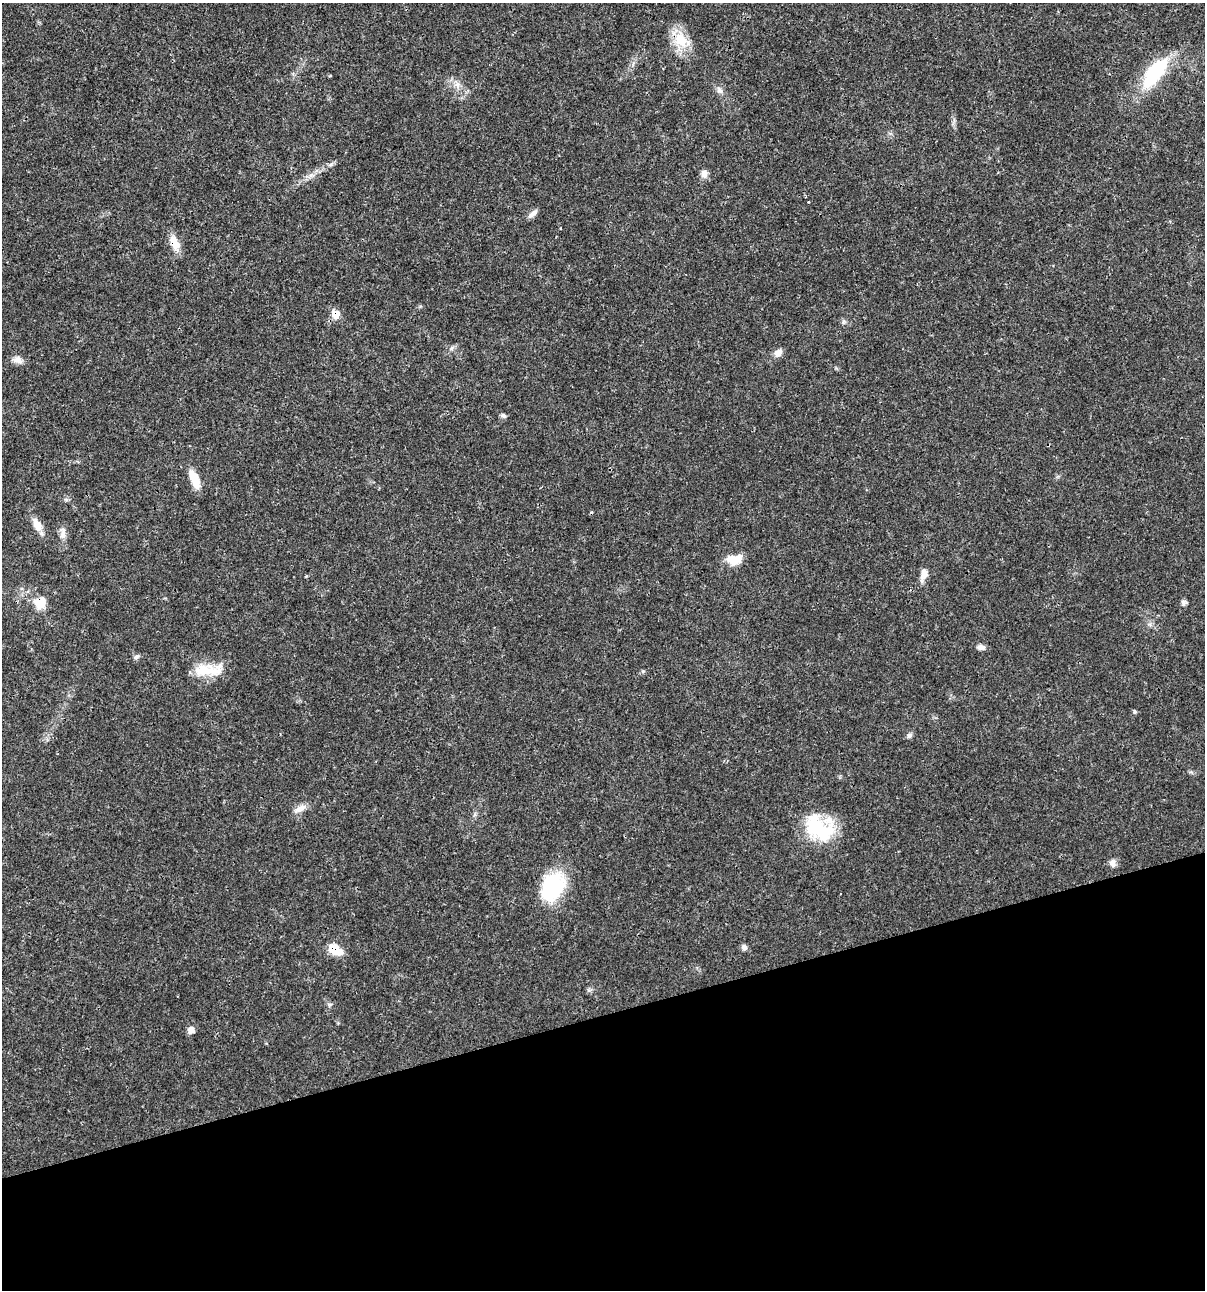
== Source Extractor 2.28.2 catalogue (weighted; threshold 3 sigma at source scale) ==
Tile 14 of 4 x 4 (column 2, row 4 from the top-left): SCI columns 1303-2505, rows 4-1291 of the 4960 x 5159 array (HDU 1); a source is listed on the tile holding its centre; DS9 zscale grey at full resolution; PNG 1207 x 1292 px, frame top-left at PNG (2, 3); no overlay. Shown black and unused: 21% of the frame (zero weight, under 3 of 4 exposures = <1% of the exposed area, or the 3 px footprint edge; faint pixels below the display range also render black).
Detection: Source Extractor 2.28.2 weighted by HDU 2 'WHT'; one run over the whole footprint, this tile lists its part. Background 0.017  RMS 0.0016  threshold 0.00737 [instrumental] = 3 sigma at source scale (4.5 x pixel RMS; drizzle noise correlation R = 1.50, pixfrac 1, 0.0396/0.0396 arcsec/px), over >= 5 px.
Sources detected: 34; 1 cosmic-ray / hot-pixel residue — not listed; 1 inside a brighter listed object's ellipse — not listed separately; the other 32 listed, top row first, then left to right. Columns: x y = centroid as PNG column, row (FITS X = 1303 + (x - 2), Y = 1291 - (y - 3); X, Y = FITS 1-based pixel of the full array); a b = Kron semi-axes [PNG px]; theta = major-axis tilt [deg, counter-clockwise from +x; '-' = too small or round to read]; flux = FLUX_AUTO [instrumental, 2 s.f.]
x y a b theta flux
681 40 27 18 -54 4.1
1154 73 40 15 54 11
457 85 12 6 -85 0.82
719 91 8 7 - 0.56
704 174 10 8 -87 0.98
311 175 7 5 44 0.53
533 213 15 6 33 0.78
174 243 22 10 -66 2.1
335 314 10 9 - 1.9
778 353 10 8 48 1.1
18 360 14 9 -17 0.99
503 416 8 5 -21 0.38
194 479 21 8 -68 3.1
37 524 20 10 -60 1.8
63 534 16 7 78 1
732 559 18 13 -38 2.2
923 574 19 8 75 1.3
1184 602 7 6 - 0.46
40 603 17 16 - 2.5
981 647 11 7 -3 0.69
136 657 9 6 29 0.42
208 670 43 15 3 4.6
643 671 6 4 18 0.24
1134 712 5 5 - 0.27
909 736 8 6 44 0.42
300 809 20 8 27 1.2
819 828 36 28 -32 9.8
1112 863 11 8 -85 0.75
553 886 34 24 66 11
744 947 8 7 - 0.55
335 949 15 9 -32 3.7
191 1030 9 8 - 0.86
Overlapping masked pixels (flux is a lower limit): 5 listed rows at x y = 681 40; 174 243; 335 314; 40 603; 335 949